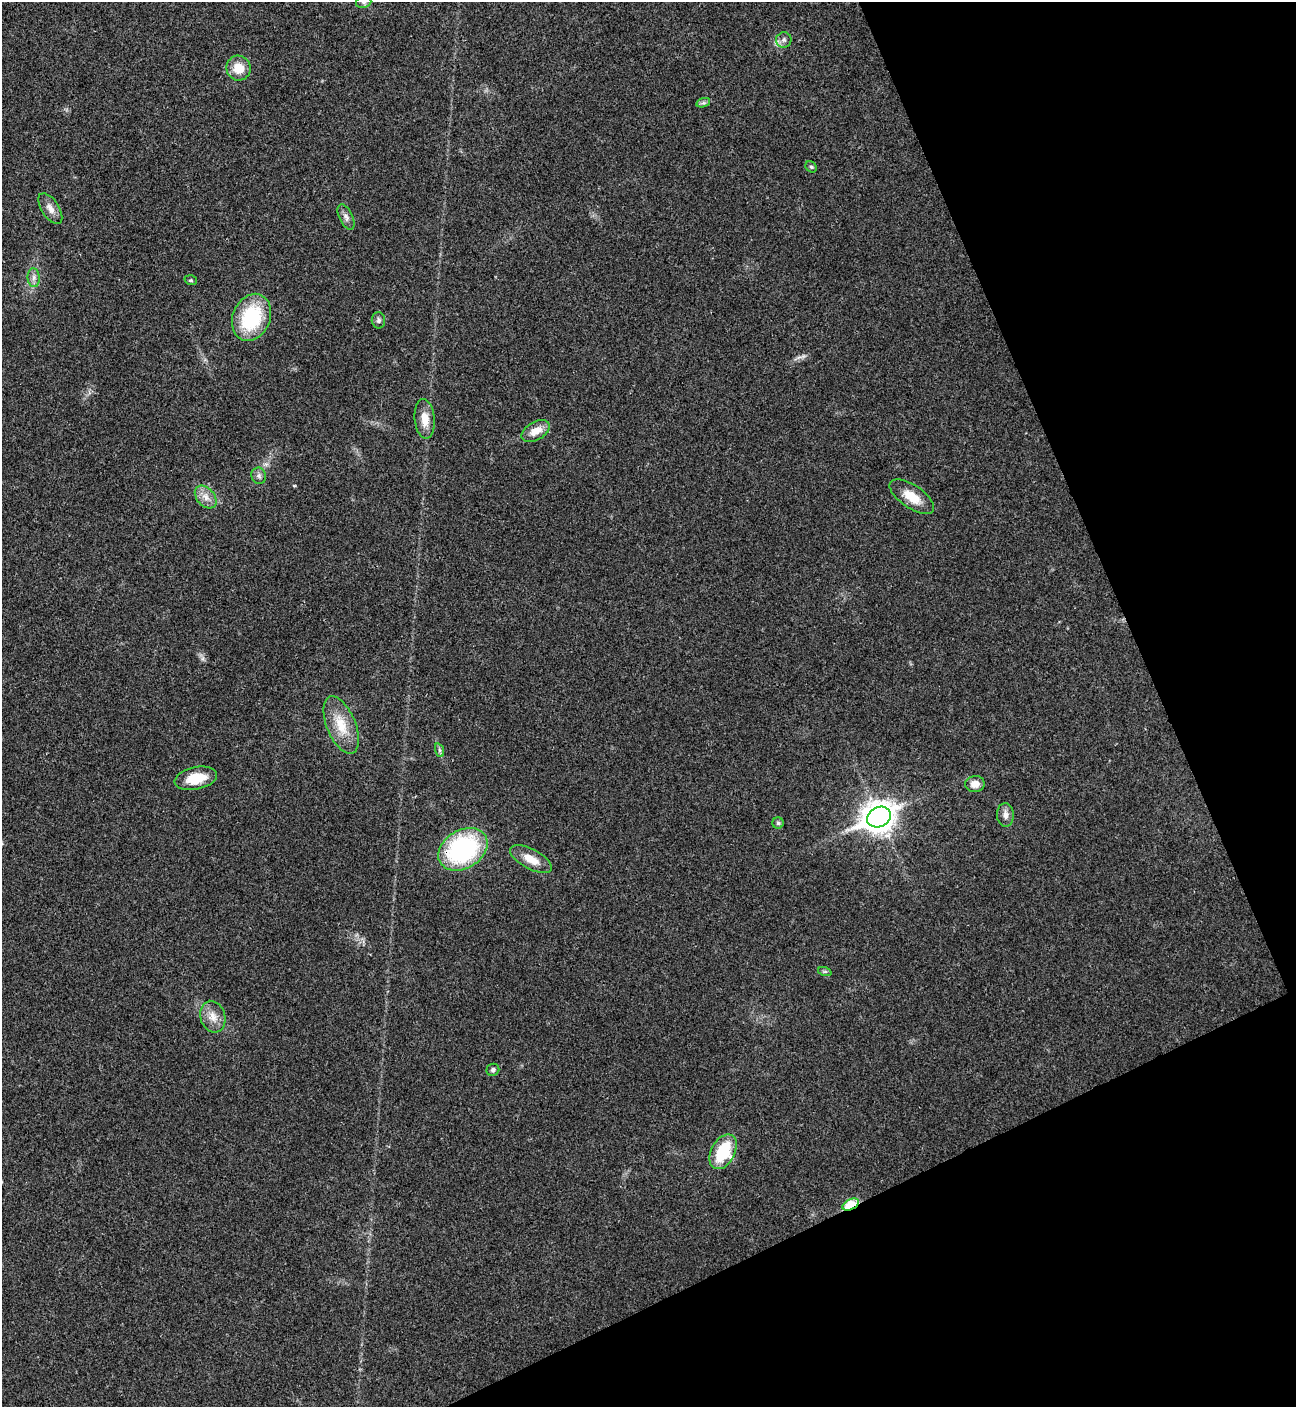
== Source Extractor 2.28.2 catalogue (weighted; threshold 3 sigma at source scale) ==
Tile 12 of 4 x 4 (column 4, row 3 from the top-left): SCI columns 4169-5462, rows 1408-2812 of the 5618 x 5629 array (HDU 1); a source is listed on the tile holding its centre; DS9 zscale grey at full resolution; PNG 1298 x 1409 px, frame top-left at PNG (2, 2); each listed source drawn as its Kron ellipse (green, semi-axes under 4 px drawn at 4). Shown black and unused: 22% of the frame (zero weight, under 3 of 4 exposures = <1% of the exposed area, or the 3 px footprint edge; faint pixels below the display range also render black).
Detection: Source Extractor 2.28.2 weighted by HDU 2 'WHT'; one run over the whole footprint, this tile lists its part. Background 0.021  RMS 0.0041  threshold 0.0186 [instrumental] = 3 sigma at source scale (4.5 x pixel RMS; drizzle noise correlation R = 1.50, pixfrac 1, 0.05/0.05 arcsec/px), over >= 5 px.
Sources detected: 30; all 30 listed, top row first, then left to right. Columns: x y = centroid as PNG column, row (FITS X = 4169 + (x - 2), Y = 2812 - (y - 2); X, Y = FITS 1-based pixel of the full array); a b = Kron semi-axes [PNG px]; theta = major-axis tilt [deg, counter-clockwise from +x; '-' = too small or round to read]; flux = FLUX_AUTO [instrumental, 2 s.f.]
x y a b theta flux
364 2 8 6 20 1
784 40 8 7 - 1.5
238 68 12 12 - 6.7
703 103 7 4 18 0.93
811 167 6 5 - 0.64
50 209 17 8 -57 3.3
346 217 14 6 -64 1.8
34 278 9 6 -85 1.8
191 280 6 5 - 0.64
252 317 24 18 67 30
378 320 8 6 -81 1.1
425 419 20 10 -85 5.5
536 431 15 9 29 5.2
259 476 8 7 - 1.3
206 497 13 8 -48 3.4
912 497 26 11 -34 8
341 725 30 14 -68 11
439 750 7 4 -71 0.79
196 778 21 11 12 10
975 784 10 8 10 3.4
1005 815 12 8 -86 2.3
879 817 12 10 26 590
778 823 6 6 - 0.83
463 849 26 19 31 59
531 859 23 10 -28 6.4
825 972 7 4 -19 0.63
213 1017 16 12 -73 4.7
493 1070 6 6 - 1
723 1152 19 12 62 20
851 1204 9 5 26 24
Overlapping masked pixels (flux is a lower limit): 2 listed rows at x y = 463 849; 851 1204
Isophote crosses this tile's border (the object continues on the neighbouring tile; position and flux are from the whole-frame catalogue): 1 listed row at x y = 364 2